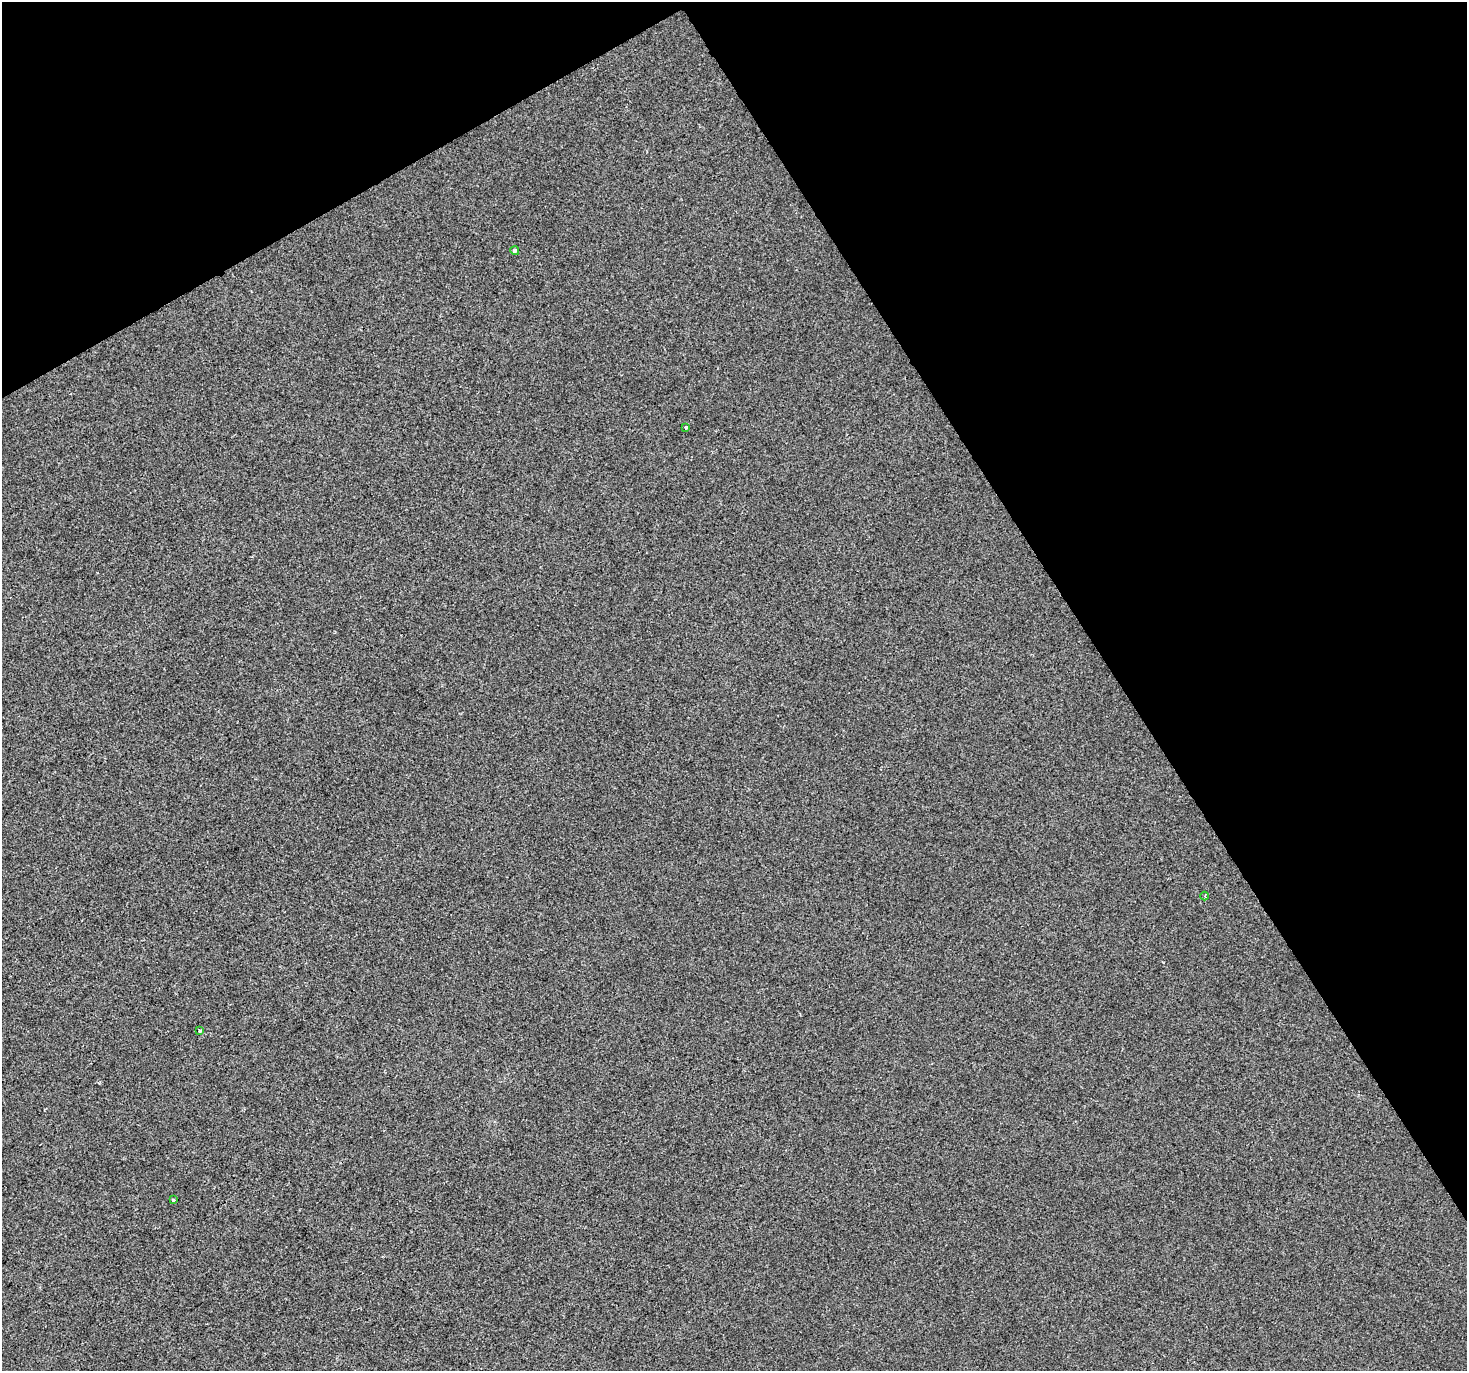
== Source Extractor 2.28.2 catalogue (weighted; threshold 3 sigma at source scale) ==
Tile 3 of 4 x 4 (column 3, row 1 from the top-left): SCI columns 2933-4397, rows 4282-5650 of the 5861 x 5763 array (HDU 1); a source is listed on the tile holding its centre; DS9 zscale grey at full resolution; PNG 1469 x 1373 px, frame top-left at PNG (2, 2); each listed source drawn as its Kron ellipse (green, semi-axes under 4 px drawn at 4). Shown black and unused: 31% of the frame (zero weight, under 2 of 3 exposures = <1% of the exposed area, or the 3 px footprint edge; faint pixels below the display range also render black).
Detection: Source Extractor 2.28.2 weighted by HDU 2 'WHT'; one run over the whole footprint, this tile lists its part. Background 4.53e-05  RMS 0.0042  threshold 0.0189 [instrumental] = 3 sigma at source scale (4.5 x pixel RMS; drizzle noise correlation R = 1.50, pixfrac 1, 0.0396/0.0396 arcsec/px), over >= 5 px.
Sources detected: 5; all 5 listed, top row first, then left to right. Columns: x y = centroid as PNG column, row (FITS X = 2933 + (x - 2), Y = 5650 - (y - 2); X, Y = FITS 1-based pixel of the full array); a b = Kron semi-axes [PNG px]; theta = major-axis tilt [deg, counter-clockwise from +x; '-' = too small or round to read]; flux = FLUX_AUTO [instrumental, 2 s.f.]
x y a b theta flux
515 251 4 4 - 0.81
686 427 3 3 - 1.4
1205 896 4 3 - 0.44
200 1031 3 3 - 0.49
173 1200 3 3 - 1